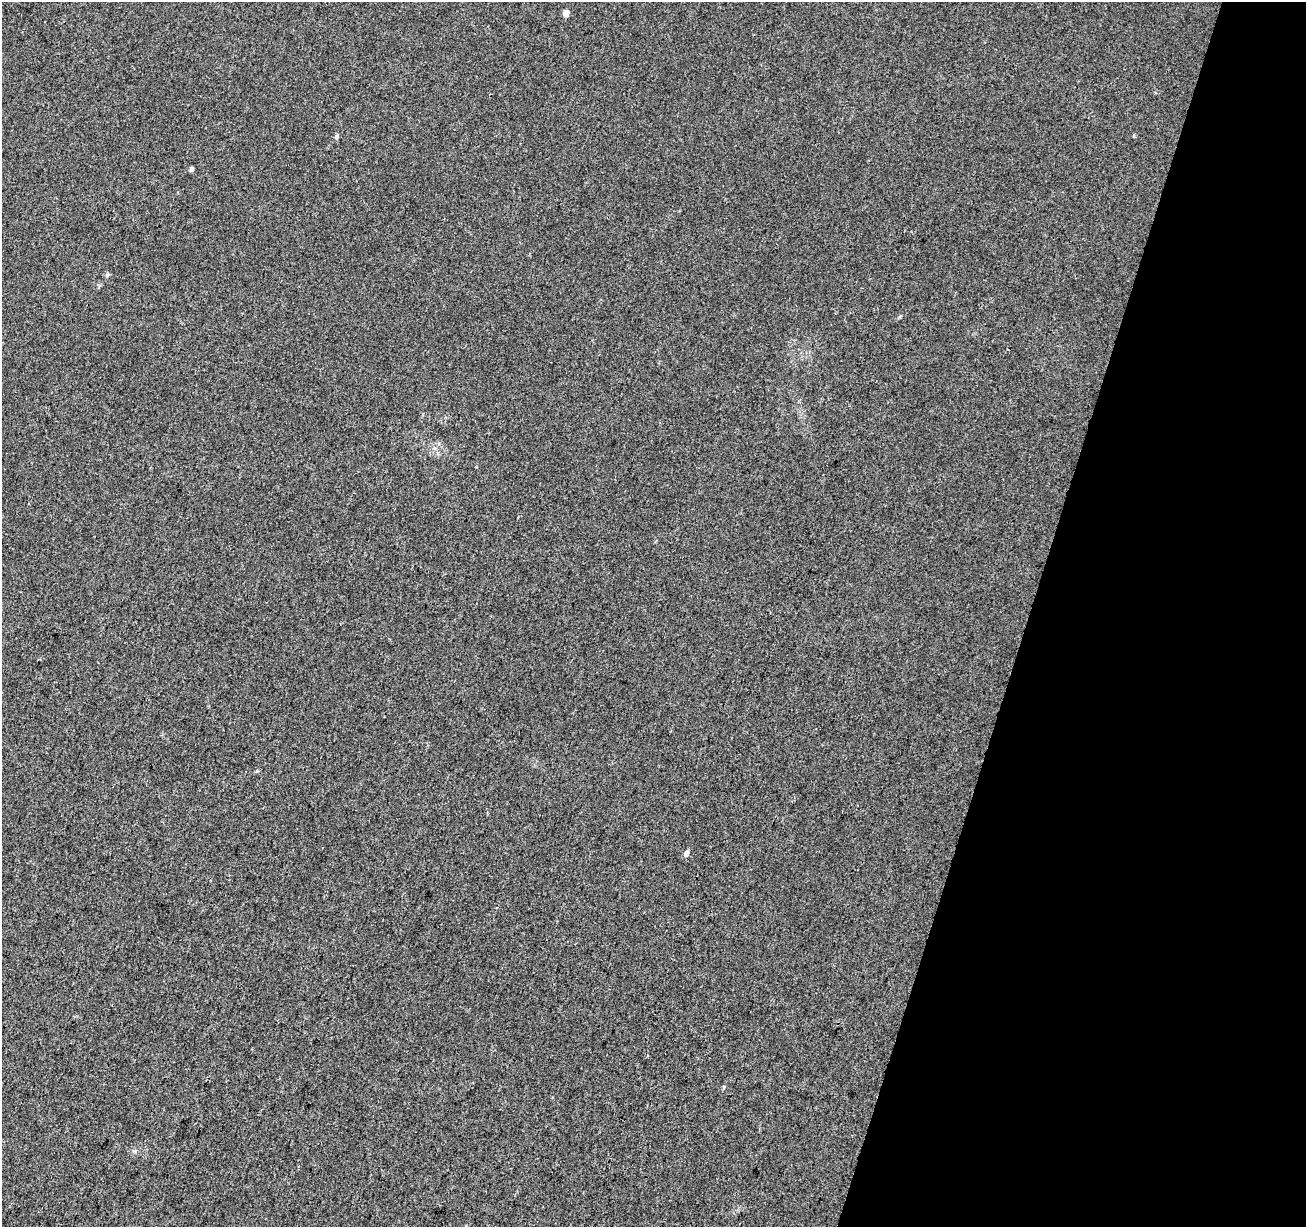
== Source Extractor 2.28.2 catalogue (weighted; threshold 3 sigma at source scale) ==
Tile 8 of 4 x 4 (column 4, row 2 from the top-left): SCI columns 3923-5226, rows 2732-3956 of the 5226 x 5399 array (HDU 1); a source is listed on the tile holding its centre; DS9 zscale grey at full resolution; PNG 1308 x 1229 px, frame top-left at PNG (2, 2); no overlay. Shown black and unused: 21% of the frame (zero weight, under 3 of 4 exposures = <1% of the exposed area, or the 3 px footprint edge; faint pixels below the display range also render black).
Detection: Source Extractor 2.28.2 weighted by HDU 2 'WHT'; one run over the whole footprint, this tile lists its part. Background 0.00786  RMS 0.0036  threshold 0.0164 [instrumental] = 3 sigma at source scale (4.5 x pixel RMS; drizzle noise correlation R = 1.50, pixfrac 1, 0.0396/0.0396 arcsec/px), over >= 5 px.
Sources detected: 6; all 6 listed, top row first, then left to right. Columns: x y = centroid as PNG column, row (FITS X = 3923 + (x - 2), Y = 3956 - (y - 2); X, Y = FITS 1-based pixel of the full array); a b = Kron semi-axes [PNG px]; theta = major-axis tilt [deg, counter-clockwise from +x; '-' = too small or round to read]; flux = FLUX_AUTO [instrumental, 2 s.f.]
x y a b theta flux
566 13 5 4 - 4.1
1134 136 4 3 - 0.48
337 137 6 5 - 0.68
191 169 4 3 - 1.3
107 275 6 4 71 0.48
687 853 5 4 - 1.8